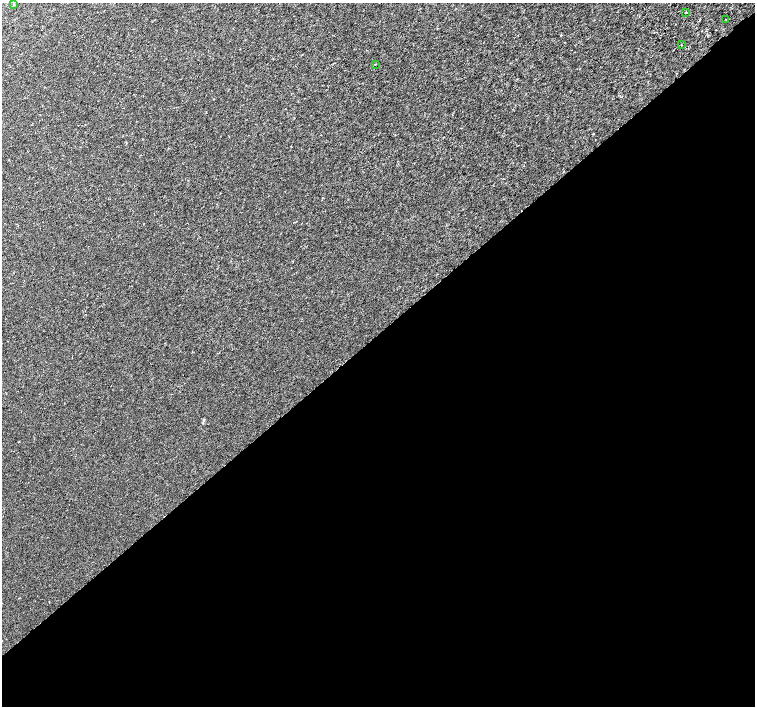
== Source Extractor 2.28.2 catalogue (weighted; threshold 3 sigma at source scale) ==
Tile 15 of 4 x 4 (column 3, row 4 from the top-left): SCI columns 3062-4566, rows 257-1663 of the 6116 x 6079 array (HDU 1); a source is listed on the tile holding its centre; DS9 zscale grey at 2 x 2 block average (1 PNG px = mean of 2 x 2 image px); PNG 757 x 708 px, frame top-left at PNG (2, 3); each listed source drawn as its Kron ellipse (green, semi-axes under 4 px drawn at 4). Shown black and unused: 53% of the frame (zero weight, under 2 of 3 exposures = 3% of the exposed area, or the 3 px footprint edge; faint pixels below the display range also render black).
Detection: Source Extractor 2.28.2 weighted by HDU 2 'WHT'; one run over the whole footprint, this tile lists its part. Background 0.00214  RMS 0.0025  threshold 0.0111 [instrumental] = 3 sigma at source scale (4.5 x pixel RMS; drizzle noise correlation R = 1.50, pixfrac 1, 0.0396/0.0396 arcsec/px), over >= 5 px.
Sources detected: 5; all 5 listed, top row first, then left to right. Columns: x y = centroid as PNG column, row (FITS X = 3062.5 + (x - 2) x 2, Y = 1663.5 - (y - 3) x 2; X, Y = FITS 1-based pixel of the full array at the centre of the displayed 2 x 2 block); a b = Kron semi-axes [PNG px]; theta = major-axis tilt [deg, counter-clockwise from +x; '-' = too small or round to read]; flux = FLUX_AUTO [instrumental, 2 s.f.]
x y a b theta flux
14 4 2 2 - 0.4
686 12 2 2 - 2.5
725 19 2 2 - 0.22
681 45 2 2 - 0.78
375 64 2 2 - 0.33